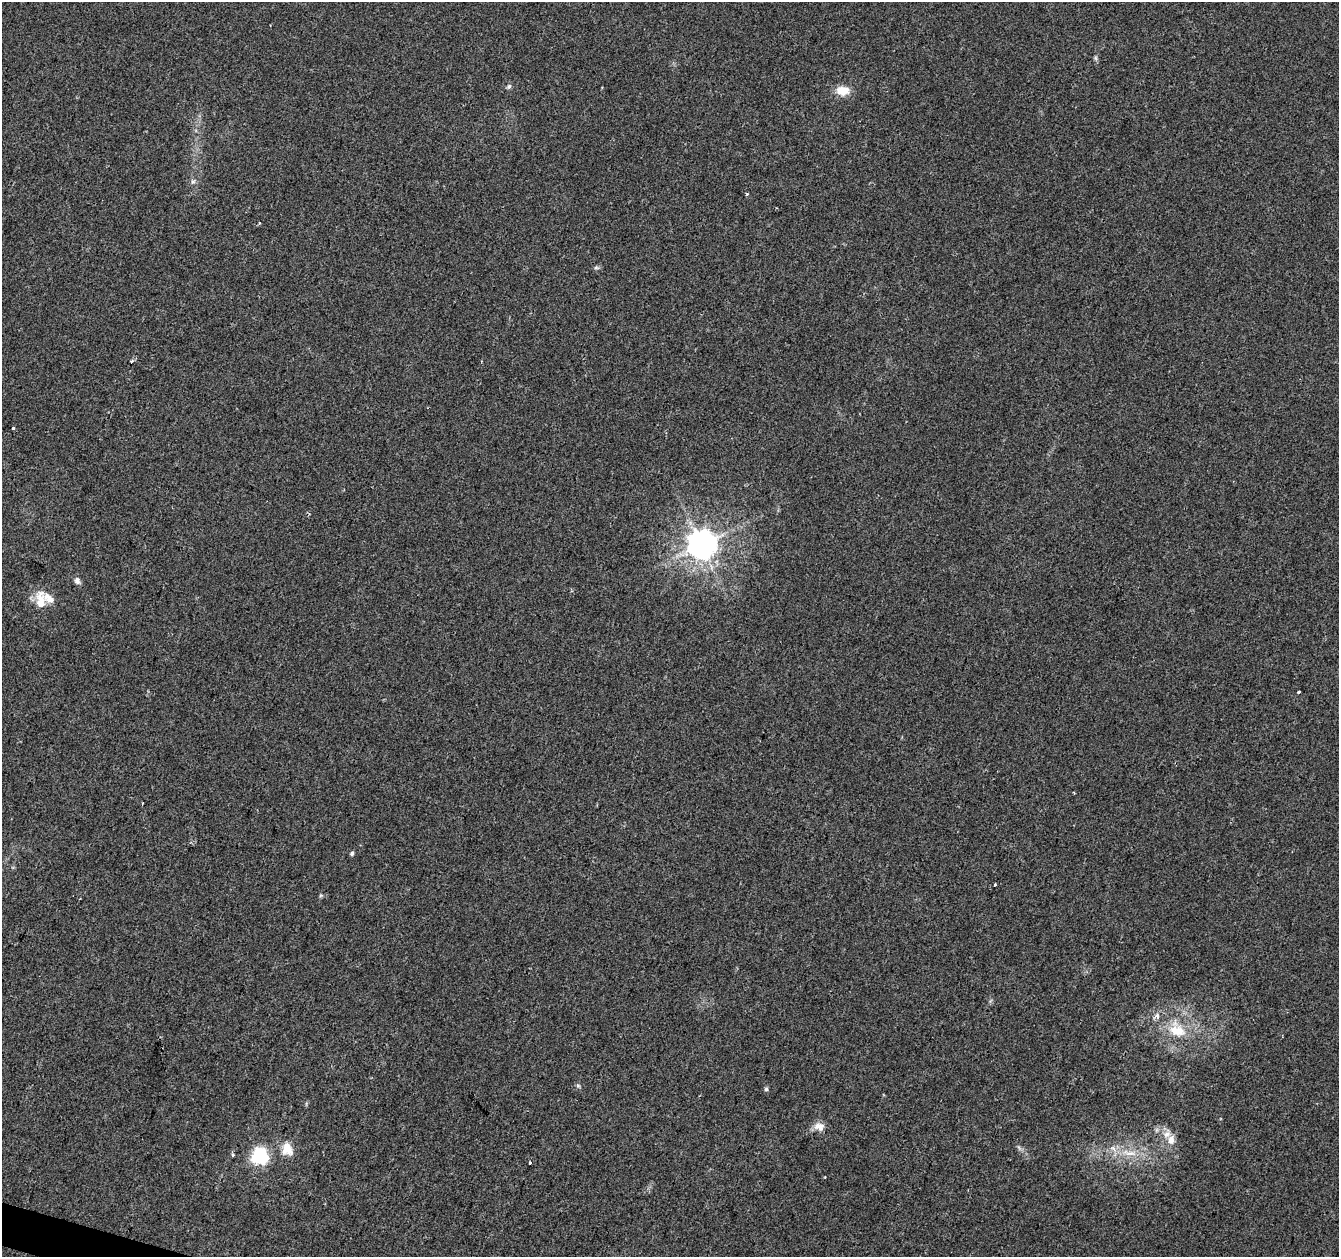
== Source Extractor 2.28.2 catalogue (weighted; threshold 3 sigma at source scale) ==
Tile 7 of 4 x 4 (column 3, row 2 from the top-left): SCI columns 2677-4013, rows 2729-3983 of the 5363 x 5521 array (HDU 1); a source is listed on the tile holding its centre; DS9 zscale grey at full resolution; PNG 1341 x 1259 px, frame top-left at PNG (2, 2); no overlay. Shown black and unused: <1% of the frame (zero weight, under 2 of 3 exposures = <1% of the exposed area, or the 3 px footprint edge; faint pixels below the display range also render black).
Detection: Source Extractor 2.28.2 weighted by HDU 2 'WHT'; one run over the whole footprint, this tile lists its part. Background 0.0286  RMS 0.0056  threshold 0.025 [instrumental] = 3 sigma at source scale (4.5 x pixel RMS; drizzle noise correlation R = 1.50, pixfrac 1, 0.0396/0.0396 arcsec/px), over >= 5 px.
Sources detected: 31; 1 cosmic-ray / hot-pixel residue — not listed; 4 inside a brighter listed object's ellipse — not listed separately; the other 26 listed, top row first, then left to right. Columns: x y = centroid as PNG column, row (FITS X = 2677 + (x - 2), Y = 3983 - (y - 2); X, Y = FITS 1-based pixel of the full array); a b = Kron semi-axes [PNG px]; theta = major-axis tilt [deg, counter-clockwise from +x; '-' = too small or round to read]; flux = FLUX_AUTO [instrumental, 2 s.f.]
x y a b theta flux
1096 58 7 4 -89 0.98
509 86 7 5 44 1.1
843 91 15 10 0 8.5
193 181 7 4 1 1.1
259 223 4 3 - 0.54
596 268 8 4 -8 0.97
132 361 5 3 - 0.96
13 428 3 3 - 1.5
702 544 9 8 - 920
77 581 9 7 -72 2.1
41 600 28 13 -86 9.7
1298 692 3 3 - 1.1
352 853 5 4 - 1.1
995 885 3 2 - 0.88
321 895 6 4 19 0.73
1177 1030 25 19 -35 18
578 1086 6 5 - 0.94
766 1089 6 5 - 0.95
817 1125 12 9 54 3.8
1171 1140 14 10 82 4.7
287 1149 16 13 -67 8.7
1129 1153 26 7 -10 9
233 1155 3 3 - 2.2
260 1156 7 7 - 150
530 1163 3 3 - 1.2
825 1177 2 2 - 0.49